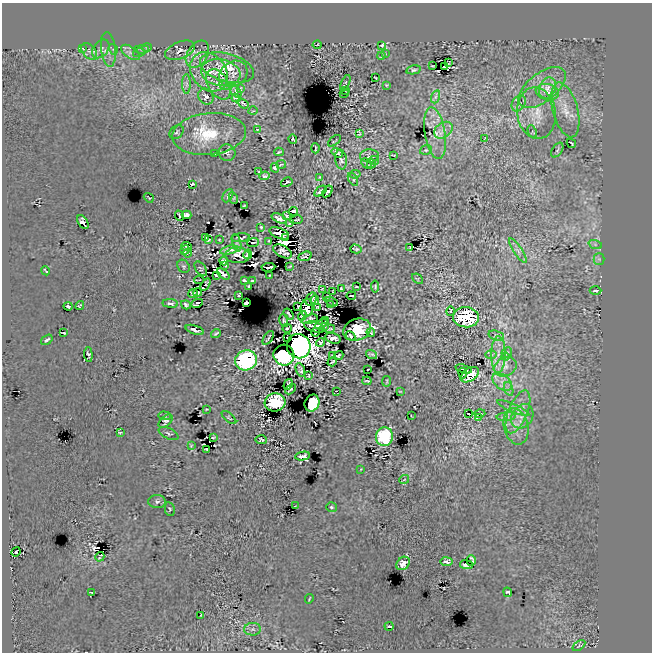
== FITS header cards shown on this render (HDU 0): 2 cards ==
NAXIS1  =                  650
NAXIS2  =                  650

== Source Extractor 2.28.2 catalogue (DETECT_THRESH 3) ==
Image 650 x 650 px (HDU 0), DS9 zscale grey, 1 PNG px = 1 image px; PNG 654 x 654 px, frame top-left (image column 1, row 650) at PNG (2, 3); each listed source drawn as its Kron ellipse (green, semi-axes under 4 px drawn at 4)
Background 9.57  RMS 30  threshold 90.1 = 3 sigma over >= 5 px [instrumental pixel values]
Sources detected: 256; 8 with non-positive FLUX_AUTO (blend fragments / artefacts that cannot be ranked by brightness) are neither listed nor drawn; the other 248 listed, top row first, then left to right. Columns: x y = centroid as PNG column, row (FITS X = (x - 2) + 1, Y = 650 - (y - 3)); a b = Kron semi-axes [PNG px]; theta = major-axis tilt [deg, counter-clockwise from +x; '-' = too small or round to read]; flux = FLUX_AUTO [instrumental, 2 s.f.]
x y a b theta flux
317 45 4 2 - 1.8e+03
382 45 4 3 - 1.6e+03
82 48 3 3 - 2.3e+03
147 48 5 4 - 2.1e+03
101 49 10 7 52 8.2e+03
108 49 17 7 -84 1.2e+04
113 49 5 3 - 2.0e+03
142 49 7 4 0 3.9e+03
180 50 16 8 22 9.4e+03
89 51 10 6 -50 6.2e+03
130 52 11 5 -35 7.3e+03
139 52 6 4 18 3.3e+03
197 54 15 10 57 1.7e+04
385 54 3 2 - 1.2e+03
381 56 4 2 - 1.6e+03
448 63 3 2 - 2.0e+03
432 66 3 2 - 1.7e+03
445 67 4 2 - 1.0e+04
227 68 28 14 -15 4.8e+04
414 70 7 4 12 3.5e+03
209 72 21 17 -52 4.6e+04
221 73 20 13 -10 4.2e+04
233 74 15 12 38 2.1e+04
375 78 3 2 - 1.7e+03
345 83 9 3 68 2.0e+03
186 84 10 4 -90 6.0e+03
218 84 17 10 -59 2.1e+04
225 85 7 4 -18 4.7e+03
386 85 3 2 - 1.8e+03
542 88 28 14 38 4.1e+04
548 88 11 8 67 1.2e+04
240 89 4 2 - 2.3e+03
346 90 4 2 - 1.5e+03
235 91 7 4 -54 5.6e+03
547 92 12 8 -12 1.2e+04
344 93 4 2 - 2.4e+02
206 97 8 7 - 8.5e+03
435 97 7 4 71 4.2e+03
236 98 4 3 - 7.2e+03
243 103 6 3 -37 3.1e+03
519 103 8 6 55 4.8e+03
565 110 28 12 -75 3.9e+04
253 111 4 2 - 1.4e+03
536 113 26 19 -81 4.9e+04
257 129 2 2 - 1.2e+03
443 130 10 7 35 1.1e+04
177 132 8 6 40 3.6e+03
532 132 6 4 -64 1.8e+03
435 133 26 10 -81 2.0e+04
209 134 37 20 6 8.7e+04
360 134 3 2 - 1.2e+03
485 138 3 2 - 1.5e+03
293 139 5 2 - 3.2e+03
334 141 7 2 39 1.8e+03
571 143 5 2 - 2.2e+03
315 148 5 2 - 2.0e+03
426 150 6 4 20 2.8e+03
557 150 8 5 57 3.0e+03
279 152 4 2 - 2.5e+03
214 153 3 2 - 1.4e+03
227 153 8 8 - 5.1e+03
337 153 6 4 -32 3.1e+03
394 155 3 2 - 1.6e+03
369 156 9 6 -4 2.2e+03
341 160 10 6 -82 1.9e+03
374 161 5 2 - 1.8e+03
366 163 6 2 -44 2.5e+03
281 164 5 2 - 2.1e+03
372 164 5 4 - 2.0e+03
275 168 5 4 - 4.8e+03
259 172 3 3 - 2.3e+03
355 174 5 4 - 2.6e+03
265 176 5 4 - 2.1e+03
320 177 3 2 - 1.4e+03
353 179 7 3 -59 2.1e+03
287 182 6 2 31 3.0e+03
192 184 4 2 - 2.9e+03
320 191 7 2 37 3.9e+03
327 191 6 4 56 6.6e+03
228 196 7 4 63 7.2e+03
149 198 5 2 - 1.7e+03
233 198 6 3 -64 1.7e+03
244 206 3 2 - 1.7e+03
293 211 4 4 - 7.6e+03
187 215 5 4 - 8.0e+03
179 216 5 2 - 3.1e+03
286 216 4 2 - 2.4e+03
279 218 8 4 -23 9.6e+03
296 220 6 2 9 2.6e+03
83 222 8 4 -57 4.0e+03
289 223 4 3 - 1.9e+03
261 227 4 4 - 2.6e+03
279 233 10 5 -22 1.7e+04
205 237 3 2 - 2.3e+03
241 238 9 3 6 3.1e+03
285 238 4 2 - 5.8e+03
208 240 4 3 - 8.6e+02
219 240 3 2 - 1.6e+03
269 241 4 2 - 2.1e+03
253 242 6 2 21 9.0e+02
237 243 9 4 -76 3.0e+03
595 244 7 4 -19 4.5e+03
186 246 5 2 - 2.8e+03
409 248 3 2 - 1.4e+03
356 249 6 2 -16 2.7e+03
185 250 5 3 - 2.9e+03
229 250 9 4 13 6.7e+03
283 251 10 6 -29 5.6e+03
518 251 14 3 -56 7.3e+03
187 253 4 2 - 1.7e+03
248 254 5 4 - 7.4e+03
238 255 12 8 -3 9.9e+03
305 256 7 4 22 4.8e+03
599 259 5 5 - 3.6e+03
224 261 4 4 - 3.2e+03
225 265 3 2 - 1.8e+03
184 266 7 5 -53 3.9e+03
290 266 3 2 - 1.3e+03
268 267 7 3 6 3.5e+02
201 269 8 5 -54 3.3e+03
46 271 4 2 - 3.1e+03
223 274 7 4 -38 4.5e+03
216 275 3 2 - 2.7e+03
270 275 3 2 - 1.8e+03
417 279 6 4 -41 2.1e+03
199 280 5 2 - 2.7e+03
244 280 4 3 - 3.9e+03
252 280 4 2 - 2.0e+03
206 285 7 3 55 1.0e+03
249 286 3 3 - 2.0e+03
375 286 6 3 -84 2.4e+03
356 287 3 2 - 1.9e+03
341 288 3 2 - 1.9e+03
322 289 3 3 - 1.6e+03
333 291 3 2 - 1.4e+03
595 291 6 3 3 3.8e+03
198 292 4 3 - 2.1e+03
193 294 5 3 - 5.0e+02
239 296 3 3 - 2.7e+03
327 296 3 2 - 1.7e+03
351 296 5 2 - 5.5e+03
311 299 7 5 57 1.7e+03
315 300 5 3 - 2.0e+03
332 302 6 2 -27 1.3e+03
170 303 8 3 -6 4.6e+03
197 303 6 3 24 1.9e+03
246 303 4 3 - 4.0e+03
186 305 5 4 - 4.4e+03
330 305 3 2 - 1.5e+03
68 306 4 3 - 4.4e+03
80 306 5 3 - 2.3e+03
298 306 3 2 - 1.9e+03
307 308 9 6 86 3.5e+04
318 308 4 2 - 2.7e+03
450 311 5 4 - 3.1e+03
289 314 6 2 -53 3.0e+03
302 316 5 3 - 2.1e+03
466 317 13 10 -6 1.6e+05
309 319 8 4 14 3.9e+03
284 320 7 3 -78 1.8e+03
326 321 4 2 - 2.0e+03
321 324 7 4 28 2.8e+02
324 326 3 2 - 2.2e+03
314 327 11 5 -14 9.6e+03
287 328 4 4 - 2.1e+03
329 329 5 2 - 2.3e+03
195 330 9 4 -19 6.4e+03
357 330 14 10 20 9.1e+04
315 332 4 2 - 6.3e+02
371 332 4 2 - 2.2e+03
64 333 3 2 - 1.7e+03
216 334 5 2 - 2.6e+03
351 336 5 3 - 3.8e+03
496 336 8 5 -20 4.6e+03
287 337 2 2 - 2.0e+03
268 338 8 2 57 2.6e+03
333 338 8 5 -17 8.3e+03
47 340 6 2 35 3.4e+03
320 342 4 4 - 2.4e+03
299 346 12 11 - 3.4e+06
507 353 6 4 44 3.3e+03
371 354 6 2 -19 3.2e+03
498 354 18 7 89 2.2e+04
88 355 7 4 -85 2.5e+03
284 355 10 10 - 3.9e+05
491 355 6 4 2 2.3e+03
333 356 4 3 - 2.6e+03
338 356 5 4 - 2.3e+03
506 356 4 2 - 1.3e+03
246 360 11 10 - 3.4e+05
332 362 5 2 - 1.8e+03
506 367 12 9 28 1.3e+04
368 369 3 2 - 1.6e+03
464 369 8 2 -18 1.4e+03
300 370 7 3 -69 4.3e+03
463 373 5 3 - 3.3e+03
309 375 3 2 - 1.3e+03
470 375 10 6 35 4.5e+04
367 381 4 2 - 1.9e+03
386 381 5 2 - 2.0e+03
502 382 11 7 -41 1.3e+04
288 384 6 3 60 2.7e+03
291 389 6 2 45 4.9e+03
509 389 7 4 -71 4.4e+03
336 391 3 2 - 1.7e+03
400 391 3 2 - 1.2e+03
275 402 10 9 - 1.4e+05
312 403 9 7 66 7.9e+04
513 408 17 4 -23 7.3e+03
206 409 2 2 - 1.4e+03
518 412 23 9 68 3.0e+04
468 414 3 2 - 2.5e+03
480 414 5 2 - 1.8e+03
164 416 6 2 -4 1.8e+03
411 416 3 2 - 1.5e+03
522 416 13 10 53 1.9e+04
478 417 4 2 - 2.0e+03
506 417 9 4 5 4.0e+03
229 418 9 4 -40 2.7e+03
166 421 8 5 42 4.3e+03
516 426 18 12 -76 2.7e+04
120 432 4 2 - 1.8e+03
168 433 11 5 -26 4.5e+03
213 437 4 2 - 2.1e+03
384 437 9 8 - 1.9e+05
261 440 6 4 -2 3.0e+03
191 446 4 4 - 1.7e+03
207 450 4 2 - 3.7e+03
303 456 7 3 10 4.5e+03
361 469 3 2 - 1.3e+03
404 480 5 3 - 1.7e+03
157 502 9 6 -3 6.7e+03
295 506 3 2 - 1.5e+03
331 507 5 5 - 3.6e+03
170 509 7 5 -78 2.8e+03
16 552 5 3 - 4.9e+03
100 557 5 2 - 1.3e+03
471 561 5 4 - 6.0e+03
446 562 6 3 -8 6.2e+03
403 563 7 6 - 1.3e+04
466 565 6 3 -7 4.9e+03
508 592 5 3 - 3.0e+03
92 593 4 2 - 2.4e+03
309 599 5 2 - 1.6e+03
201 615 3 2 - 1.2e+03
389 626 4 2 - 3.7e+03
253 629 8 6 1 6.9e+03
579 646 7 3 36 2.0e+03
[8 non-positive-flux detections neither listed nor drawn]